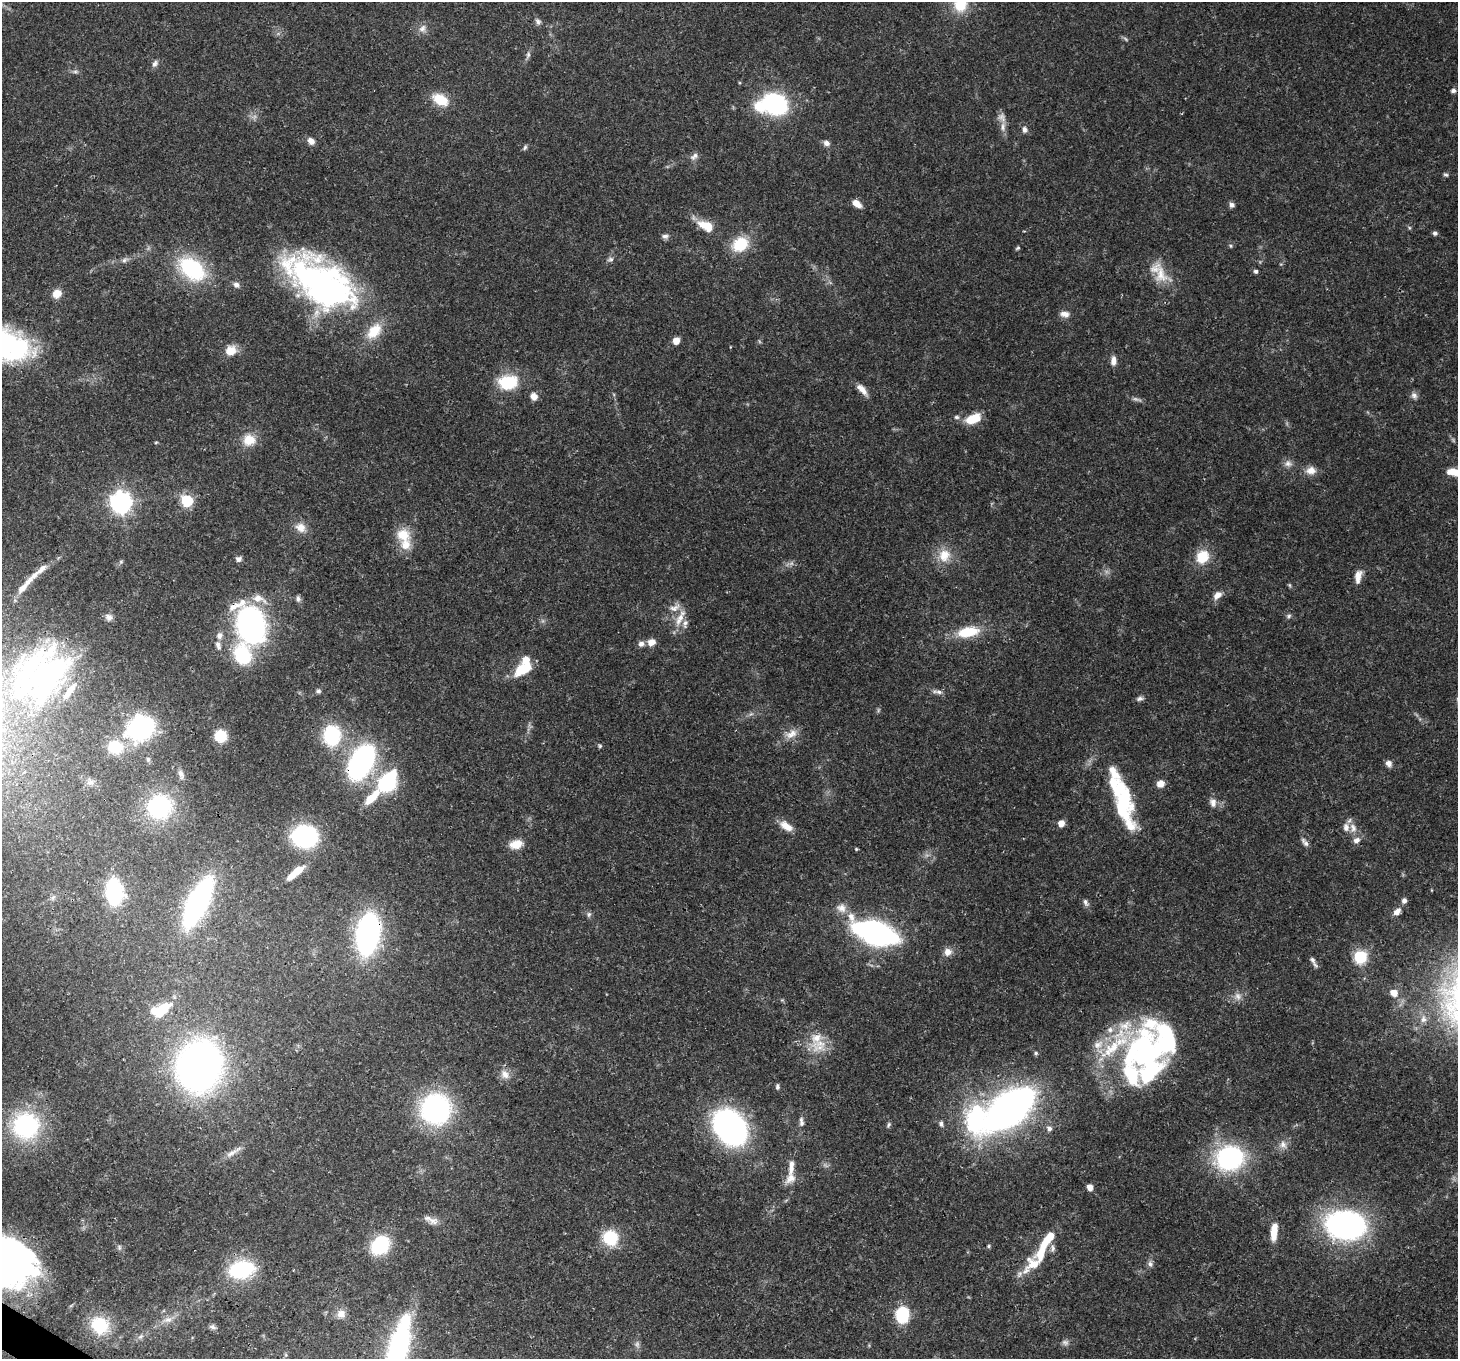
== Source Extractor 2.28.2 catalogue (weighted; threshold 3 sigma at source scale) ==
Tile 7 of 4 x 4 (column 3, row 2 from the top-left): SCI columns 2986-4441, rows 3065-4421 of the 5968 x 6059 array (HDU 1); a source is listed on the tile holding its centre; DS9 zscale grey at full resolution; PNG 1460 x 1361 px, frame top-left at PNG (2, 2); no overlay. Shown black and unused: <1% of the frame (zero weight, under 3 of 4 exposures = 7% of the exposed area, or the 3 px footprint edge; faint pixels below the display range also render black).
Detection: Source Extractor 2.28.2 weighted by HDU 2 'WHT'; one run over the whole footprint, this tile lists its part. Background 0.0541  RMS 0.0029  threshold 0.0131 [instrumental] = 3 sigma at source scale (4.5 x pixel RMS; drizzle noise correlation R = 1.50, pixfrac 1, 0.0396/0.0396 arcsec/px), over >= 5 px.
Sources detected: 203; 5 too faint to see at this stretch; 14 inside a brighter object's white glare — not listed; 25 inside a brighter listed object's ellipse — not listed separately; the other 159 listed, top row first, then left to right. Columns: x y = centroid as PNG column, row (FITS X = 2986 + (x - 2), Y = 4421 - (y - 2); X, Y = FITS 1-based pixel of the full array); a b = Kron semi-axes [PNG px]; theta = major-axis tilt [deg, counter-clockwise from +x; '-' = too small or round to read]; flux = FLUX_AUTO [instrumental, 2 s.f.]
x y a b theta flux
960 5 20 17 63 7.5
538 21 9 7 -57 0.91
422 28 11 8 51 1.6
1125 39 8 3 -45 0.45
528 55 9 5 70 0.81
155 64 10 6 59 1
75 72 7 4 0 0.59
1453 91 6 5 - 0.75
440 99 18 11 -29 6.9
775 104 25 20 -25 32
1003 127 12 6 85 1.6
1024 129 9 6 -82 1
311 141 8 7 - 1.7
826 143 8 6 -29 1.2
525 147 7 5 63 0.56
694 156 12 7 42 1.2
1446 175 7 4 -17 0.48
857 203 11 6 -38 2.3
1232 205 7 6 - 0.95
706 226 19 10 -28 5.8
1435 233 6 5 - 0.72
665 236 9 6 -5 0.9
740 244 20 16 33 9.3
1231 246 5 3 - 0.35
1018 248 6 4 39 0.43
610 259 9 5 16 0.79
125 260 10 6 32 1
192 269 31 20 -39 26
1256 271 5 4 - 0.58
1161 275 33 16 -73 6.9
314 278 81 47 -35 76
236 285 9 7 -15 1.1
57 293 9 8 - 3.3
1065 314 11 7 -9 1.7
374 331 22 14 47 7.2
676 341 6 6 - 2.9
17 347 34 28 -46 31
231 350 13 11 20 3.9
1113 361 12 6 87 1.7
508 382 24 17 5 11
862 389 17 7 -47 2.4
1414 395 10 7 -44 1.1
534 396 7 6 - 2.5
956 417 7 5 -1 0.63
973 419 17 9 23 6.1
249 440 15 13 18 5.2
156 442 5 3 - 0.25
1288 463 10 9 - 1.5
1311 470 13 10 10 2.5
1454 472 19 8 -3 4.8
187 501 6 6 - 22
121 502 8 8 - 170
301 527 15 12 -33 2.8
403 535 19 16 -27 6
944 555 18 15 68 5.3
1202 557 16 14 56 7
239 559 8 7 - 0.9
1358 577 17 8 78 2.5
29 580 19 7 46 2.4
1217 595 13 8 39 2
258 598 14 11 6 3.4
298 599 8 6 -83 0.87
674 608 17 9 20 2.3
1289 616 7 5 24 0.59
680 618 27 8 63 3.7
251 625 28 19 -69 89
968 632 25 12 10 9.5
219 635 8 7 - 1.3
651 642 10 8 22 2.2
641 644 9 7 9 1.2
218 645 13 6 -71 1.3
242 655 20 16 -71 18
524 669 18 9 30 10
49 678 93 31 53 58
318 691 6 5 - 0.56
939 692 10 6 -17 1.1
1140 699 8 6 19 0.85
141 728 18 14 32 61
791 734 18 10 32 2.9
221 736 11 10 - 7.9
332 736 14 12 89 26
600 746 5 4 - 0.42
115 747 18 15 -16 8
148 759 7 5 -89 0.56
361 762 37 21 61 51
1389 763 8 7 - 1.3
24 772 6 5 - 0.59
181 774 13 7 -67 1.3
90 782 11 6 16 1.2
388 783 16 13 -19 17
1160 784 9 8 - 2.2
372 797 58 15 49 12
1213 802 12 9 -80 1.8
1123 803 40 20 -85 20
159 807 29 28 - 24
1061 823 6 5 - 2.7
786 826 19 9 -33 3
1353 828 14 8 -67 2.4
304 836 21 17 -5 39
1305 842 14 6 -53 1.1
516 844 15 10 14 3.8
856 849 5 4 - 0.31
296 872 22 7 39 6.4
114 892 15 9 -88 41
53 898 7 5 59 0.66
1404 901 6 5 - 1.1
1085 902 11 5 -70 0.91
198 903 37 14 64 83
841 908 14 12 -44 2.5
1397 912 10 7 46 1.7
589 914 8 5 83 0.63
875 933 28 12 -18 120
368 934 32 17 80 74
948 952 10 9 - 2
1360 957 6 6 - 40
1312 960 10 6 -52 1.1
1394 993 12 10 -36 2.5
1238 996 10 8 -38 1.6
162 1010 21 9 46 9.3
1423 1019 10 8 85 1.5
816 1038 26 14 65 6.3
1098 1044 16 11 25 3.5
1145 1051 49 45 61 63
1036 1053 6 5 - 0.49
199 1066 32 28 72 180
505 1074 14 9 -56 2.3
777 1086 7 5 85 0.62
435 1109 22 22 - 59
1009 1109 39 20 39 180
975 1119 45 27 84 31
801 1122 13 6 -82 1.2
888 1124 8 5 60 0.54
941 1124 7 6 - 0.84
26 1126 25 24 - 34
730 1127 27 20 -51 97
1049 1128 8 7 - 0.94
1283 1144 11 9 -52 1.9
232 1153 21 6 30 2.3
1230 1158 28 24 24 39
791 1166 25 7 84 3.2
1090 1187 5 5 - 2.5
433 1221 13 9 -22 1.9
1346 1225 41 28 -4 66
1274 1232 19 7 84 5.1
610 1238 17 16 - 10
1048 1239 37 9 55 9
380 1245 19 15 45 17
989 1246 5 4 - 0.41
1053 1248 10 5 -86 1
5 1263 53 40 -30 120
1150 1264 9 7 -85 0.96
242 1269 24 15 13 23
341 1314 12 10 -18 2.2
902 1315 10 8 88 26
168 1320 13 6 6 1.8
100 1325 20 18 -36 12
213 1327 8 6 -50 0.82
141 1336 8 4 31 0.77
397 1350 47 15 74 79
Overlapping masked pixels (flux is a lower limit): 4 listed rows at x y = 251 625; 361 762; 368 934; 5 1263
Isophote crosses this tile's border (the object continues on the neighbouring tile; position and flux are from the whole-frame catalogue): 5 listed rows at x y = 960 5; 1454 472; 49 678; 5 1263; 397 1350